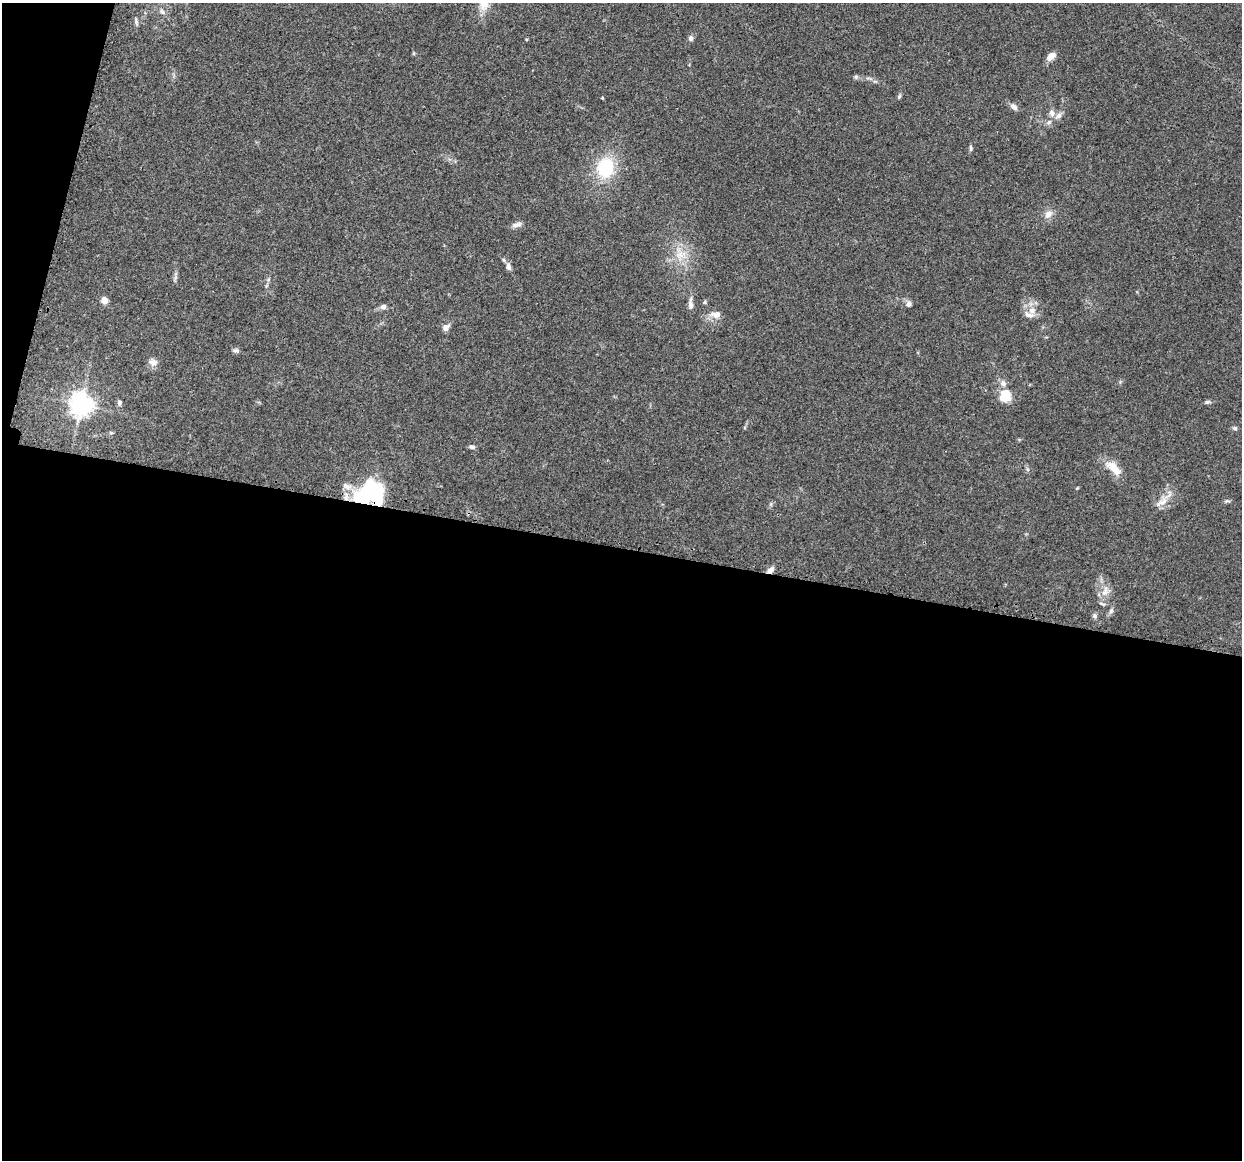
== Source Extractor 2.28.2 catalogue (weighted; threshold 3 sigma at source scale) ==
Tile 13 of 4 x 4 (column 1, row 4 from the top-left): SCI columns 20-1259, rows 128-1285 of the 5005 x 5016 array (HDU 1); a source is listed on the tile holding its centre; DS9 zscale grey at full resolution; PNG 1244 x 1162 px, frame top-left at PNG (2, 3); no overlay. Shown black and unused: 55% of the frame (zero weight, under 3 of 4 exposures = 2% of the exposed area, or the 3 px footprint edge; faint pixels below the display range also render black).
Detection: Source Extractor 2.28.2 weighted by HDU 2 'WHT'; one run over the whole footprint, this tile lists its part. Background 0.0837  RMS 0.0063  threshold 0.0283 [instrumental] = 3 sigma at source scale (4.5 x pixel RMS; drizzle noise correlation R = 1.50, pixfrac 1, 0.05/0.05 arcsec/px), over >= 5 px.
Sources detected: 50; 1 inside a brighter object's white glare — not listed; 5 inside a brighter listed object's ellipse — not listed separately; the other 44 listed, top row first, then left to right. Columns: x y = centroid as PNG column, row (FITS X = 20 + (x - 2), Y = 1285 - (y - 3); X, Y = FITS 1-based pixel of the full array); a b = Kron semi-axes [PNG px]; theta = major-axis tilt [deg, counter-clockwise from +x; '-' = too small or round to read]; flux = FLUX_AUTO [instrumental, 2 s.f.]
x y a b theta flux
162 12 9 7 -44 2.3
136 21 11 4 -78 1.5
691 38 7 6 - 1.9
1051 56 10 6 40 5.7
856 77 6 5 - 1.1
869 78 13 3 -14 1.9
899 96 7 5 69 0.98
602 98 5 3 - 0.5
1014 107 9 6 -40 2.9
1052 113 11 8 -78 3.3
971 148 10 4 90 1.2
606 168 22 17 80 33
1048 214 12 9 50 4.5
516 225 14 6 13 2.8
680 254 20 16 -68 13
503 260 7 5 -23 1.1
508 266 8 6 -80 2.7
104 300 5 4 - 10
705 302 6 5 - 0.95
690 304 15 6 -89 3.3
908 304 9 7 74 2.1
383 307 8 6 10 2.2
1032 310 11 9 53 5.1
716 314 13 8 -3 4.8
446 327 10 7 44 3
236 351 9 6 0 1.5
153 362 11 9 -14 3.8
1005 395 14 13 - 13
1207 402 8 5 10 1.3
119 403 7 6 - 1.7
81 405 8 7 - 550
1235 428 6 5 - 1.3
111 433 6 3 -18 0.7
472 447 7 5 -14 1.8
1113 468 23 10 -44 11
347 486 15 8 -22 4.8
1077 488 4 3 - 0.56
365 495 25 16 42 46
1227 501 8 4 2 1.2
1162 502 24 9 40 7
770 570 8 5 36 3.4
1105 591 17 7 71 5.2
1111 611 8 6 73 1.6
1095 616 7 6 - 1.5
Overlapping masked pixels (flux is a lower limit): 2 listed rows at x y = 365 495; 770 570